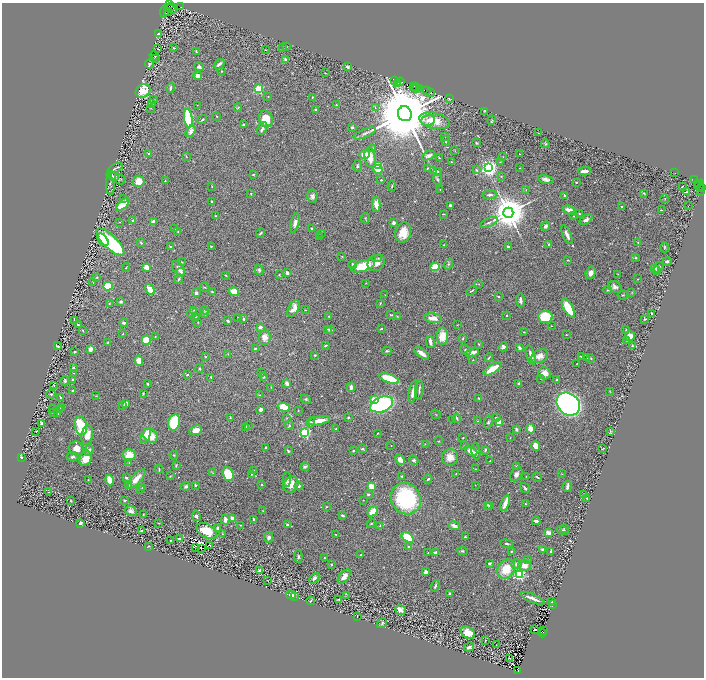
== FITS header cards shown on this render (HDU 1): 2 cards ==
NAXIS1  =                 1404
NAXIS2  =                 1351

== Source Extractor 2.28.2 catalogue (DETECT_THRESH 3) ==
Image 1404 x 1351 px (HDU 1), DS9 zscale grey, zoomed out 1/2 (1 PNG px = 2 x 2 image px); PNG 706 x 680 px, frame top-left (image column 1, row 1350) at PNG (2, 3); each listed source drawn as its Kron ellipse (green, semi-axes under 4 px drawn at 4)
Background 1.86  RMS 0.023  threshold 0.07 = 3 sigma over >= 5 px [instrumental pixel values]
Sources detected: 596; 38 cannot appear on this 1/2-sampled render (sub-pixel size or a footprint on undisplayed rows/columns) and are neither listed nor drawn; of the other 558, the 500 brightest by FLUX_AUTO listed and drawn (58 fainter detections omitted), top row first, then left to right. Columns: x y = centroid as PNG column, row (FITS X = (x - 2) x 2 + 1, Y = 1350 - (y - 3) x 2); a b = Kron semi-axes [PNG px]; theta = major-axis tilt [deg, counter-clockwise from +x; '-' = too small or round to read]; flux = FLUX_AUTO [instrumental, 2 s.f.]
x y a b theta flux
170 4 2 2 - 380
171 6 2 1 - 15
180 7 2 1 - 110
170 9 6 4 -30 3700
167 11 3 2 - 1400
164 12 6 2 82 120
159 34 2 2 - 38
283 47 2 2 - 4.9
287 47 3 2 - 2.2
174 48 3 3 - 4.7
158 49 2 1 - 1.8
266 50 2 1 - 1.8
196 51 3 2 - 4
154 56 5 2 - 5.3
155 58 2 2 - 1.8
285 59 2 2 - 12
149 64 4 3 - 4.3
219 64 6 3 38 11
199 67 5 3 - 13
347 67 3 2 - 9.8
222 71 3 2 - 3
326 73 3 2 - 2.1
198 76 4 3 - 28
395 80 2 1 - 72
400 82 4 2 - 200
398 83 2 1 - 32
413 86 2 1 - 74
415 87 2 1 - 70
170 88 5 2 - 12
419 88 2 1 - 82
259 89 3 3 - 360
417 89 3 1 - 89
427 90 4 1 - 200
143 91 8 6 34 90
431 92 3 1 - 64
268 96 2 2 - 2
312 97 2 2 - 2.7
449 98 2 1 - 60
153 100 3 3 - 2.9
151 103 2 2 - 2
197 105 2 1 - 2
337 105 3 3 - 4.6
151 108 3 2 - 1.8
238 108 4 3 - 3.5
375 108 4 3 - 3.9
316 110 3 2 - 6
484 112 4 2 - 3.8
405 114 7 7 - 82000
217 116 2 2 - 2.6
188 118 9 3 -83 490
202 119 5 2 - 4.6
266 119 8 6 -75 96
428 120 7 5 22 19
492 120 4 3 - 4
434 121 15 8 -13 77
244 124 2 2 - 28
352 127 2 2 - 21
262 129 7 3 60 17
191 131 6 4 51 22
364 133 12 3 22 14
538 133 2 1 - 2.1
445 137 3 2 - 2.5
446 141 5 3 - 6
477 143 3 2 - 4.7
545 144 4 2 - 4.1
372 148 2 2 - 2.8
455 151 3 2 - 2
149 154 4 3 - 6.5
365 154 5 4 - 52
519 154 2 1 - 2.5
186 156 3 2 - 2.1
428 156 7 3 24 15
503 157 2 1 - 2.1
370 158 10 5 -80 50
439 158 2 2 - 4.1
452 162 3 2 - 3
500 162 3 2 - 2.3
378 165 3 2 - 230
357 166 6 4 84 7.7
115 168 8 2 27 5.9
427 168 3 2 - 3.7
488 168 3 3 - 2300
519 168 2 1 - 2.3
378 169 4 3 - 71
477 170 3 3 - 5.2
434 171 3 3 - 3.2
437 171 2 2 - 12
584 171 7 2 1 39
674 173 3 1 - 83
253 175 4 3 - 3.9
113 176 6 4 -22 27
501 176 3 3 - 2.4
120 179 5 4 - 5.8
546 179 8 4 -12 16
381 180 3 2 - 5.1
437 180 5 3 - 6.2
695 180 2 1 - 140
139 181 6 5 - 54
165 181 2 2 - 3.8
576 182 2 2 - 5.2
698 183 2 1 - 330
110 185 10 3 -85 7
700 185 6 3 67 1200
212 186 2 1 - 2
392 186 5 2 - 4.6
682 186 2 1 - 12
697 186 2 1 - 78
701 187 4 2 - 470
440 189 3 3 - 2.7
526 190 3 2 - 2.1
700 191 4 2 - 110
687 192 4 3 - 5.7
644 193 3 3 - 3.3
251 194 3 3 - 2.7
490 195 7 3 6 10
565 195 3 3 - 7.6
312 196 7 5 87 14
123 199 3 3 - 5
664 199 4 3 - 3.9
212 201 2 2 - 3.9
123 204 8 4 40 84
376 205 7 4 -89 49
450 205 3 2 - 6.5
688 206 2 1 - 2.8
622 207 2 2 - 4.2
569 210 7 4 -24 35
661 210 3 2 - 3.3
508 213 5 5 - 16000
443 214 4 2 - 3.1
579 214 3 2 - 4.4
216 216 2 2 - 2.2
574 216 3 2 - 2.4
365 218 5 4 - 4.3
133 220 3 2 - 5.4
586 220 7 4 29 17
153 221 4 3 - 16
119 222 2 1 - 2.5
489 222 9 3 24 10
295 223 10 4 76 20
393 223 3 3 - 19
546 226 5 4 - 11
175 229 2 2 - 2
312 229 2 2 - 9
178 231 3 3 - 5.2
403 232 10 7 73 79
261 233 5 2 - 5
321 233 2 2 - 2.1
567 235 10 3 -66 26
319 237 3 2 - 2.4
103 240 7 4 -54 68
110 242 18 6 -44 380
638 242 3 3 - 3.3
141 243 5 2 - 4.1
549 244 4 3 - 6
444 245 2 1 - 2.5
211 246 2 2 - 4.5
170 247 2 2 - 13
508 247 3 2 - 7.3
664 247 5 3 - 4.9
342 256 3 2 - 2.9
378 258 4 2 - 3.6
636 258 3 2 - 3.9
568 260 4 2 - 3.1
667 261 4 3 - 11
182 262 3 2 - 2.8
376 263 9 7 34 34
353 264 4 3 - 6.9
448 264 6 3 56 6.8
363 266 12 5 20 160
126 267 4 2 - 2.4
146 267 3 2 - 110
435 267 5 3 - 180
659 267 6 4 54 12
178 268 8 5 -55 20
655 268 4 4 - 14
259 270 5 3 - 7.1
657 271 4 3 - 5.2
181 272 4 4 - 9.8
287 273 3 2 - 15
591 273 6 5 - 23
618 274 3 2 - 1.9
226 275 3 2 - 3.3
279 275 3 2 - 2.9
97 277 3 3 - 3.5
179 279 5 2 - 5.4
638 279 3 2 - 2
93 282 4 2 - 3
366 283 3 2 - 2.3
479 284 3 2 - 2.5
108 286 5 4 - 140
205 287 5 2 - 4.3
615 287 7 5 -28 16
150 289 6 4 -58 60
608 290 4 2 - 3.9
234 291 5 4 - 72
472 291 6 2 34 3.9
212 292 3 3 - 5.5
632 292 3 2 - 2.5
196 293 3 2 - 14
385 295 2 1 - 2.8
623 295 5 2 - 3.8
498 296 3 2 - 4.2
520 300 7 3 -85 15
121 302 2 2 - 32
380 303 4 2 - 3.6
109 304 3 3 - 3.5
568 308 10 4 -60 140
293 309 9 5 60 45
194 310 3 2 - 2.4
205 310 4 3 - 4.4
305 310 3 2 - 2.2
192 313 5 3 - 8.2
652 313 3 2 - 3
205 314 4 3 - 5.2
391 315 3 2 - 4.6
329 316 2 2 - 3.6
397 316 3 3 - 3
507 316 2 2 - 3.8
196 317 4 3 - 4.8
238 317 3 2 - 1.8
545 317 7 6 - 210
433 318 9 5 -7 42
244 319 3 2 - 6.1
645 319 2 2 - 8
74 321 3 2 - 3.9
228 321 3 2 - 9.3
198 322 2 2 - 2.3
124 323 4 3 - 11
78 325 4 3 - 7
457 325 3 2 - 2.2
551 326 2 2 - 1.9
260 327 3 3 - 16
328 329 4 3 - 6.7
381 329 3 3 - 5
331 330 3 3 - 12
626 330 4 2 - 2.8
83 331 3 2 - 4.2
524 332 2 2 - 3
123 333 2 2 - 2.2
566 335 2 2 - 2.5
442 336 8 5 90 79
630 336 5 5 - 28
155 337 2 2 - 4.2
265 337 7 6 - 39
463 339 4 3 - 4.3
146 340 4 4 - 130
627 340 4 3 - 4.4
108 342 4 2 - 3.8
430 342 6 3 -79 25
479 344 3 2 - 2.9
325 345 3 2 - 5
57 346 4 2 - 6.3
632 346 2 2 - 4.1
503 347 5 4 - 15
520 348 3 2 - 13
91 349 4 3 - 29
255 349 3 3 - 6.9
466 350 6 4 -34 8
387 351 4 3 - 6.3
75 352 2 2 - 6.1
422 353 8 3 -37 26
472 353 7 3 13 35
228 354 3 3 - 3.9
315 355 2 2 - 12
531 355 10 3 -73 23
540 356 9 6 26 34
581 356 3 2 - 6.2
205 357 2 2 - 6.9
489 358 4 2 - 6.7
587 358 2 2 - 5.8
591 358 4 2 - 3.5
473 360 2 2 - 1.9
139 361 5 4 - 52
577 363 2 2 - 2.5
74 368 4 3 - 5.1
199 368 4 3 - 4.9
492 369 10 3 33 98
74 373 2 2 - 1.8
261 373 3 2 - 2.8
544 373 6 6 - 33
187 375 3 2 - 4.8
211 377 3 2 - 4.4
264 377 4 3 - 6.2
389 378 10 4 -19 130
541 378 2 2 - 1.8
73 380 3 2 - 8.7
557 380 4 3 - 9.5
65 381 4 3 - 9.4
287 383 3 2 - 29
518 383 3 3 - 5.2
148 384 3 2 - 3.9
54 385 2 2 - 2.2
271 387 3 2 - 2.1
351 387 5 3 - 13
419 390 9 2 84 8.8
73 391 2 2 - 6.8
610 391 3 3 - 3
413 392 11 3 78 43
143 393 3 2 - 3.1
51 394 5 3 - 4.7
259 395 3 2 - 2.5
96 396 3 2 - 1.8
60 397 3 2 - 5.8
479 398 3 2 - 3.4
306 399 5 3 - 5
374 400 3 3 - 170
126 403 3 3 - 24
381 404 12 7 20 620
568 404 13 10 -40 2300
123 406 2 2 - 2.4
61 407 3 2 - 5.9
284 407 6 4 -17 120
52 408 2 1 - 2.4
60 410 2 2 - 11
261 410 4 3 - 13
298 411 2 2 - 2.3
53 412 3 2 - 2.9
58 414 2 2 - 4.3
436 414 5 2 - 3.3
230 417 2 2 - 2.5
348 417 3 2 - 6.4
286 418 3 2 - 2
457 418 4 2 - 8.1
496 418 4 3 - 5.1
453 420 2 1 - 2.4
319 421 11 3 10 64
478 421 2 2 - 1.8
174 422 8 6 76 260
488 422 6 4 79 7
41 423 3 2 - 9.4
311 423 5 3 - 7.8
499 423 4 4 - 69
81 425 9 6 -80 270
248 425 3 2 - 2.6
289 426 4 3 - 5.3
246 427 4 2 - 2.6
336 429 3 2 - 11
516 429 3 3 - 13
531 429 5 4 - 52
196 430 6 4 21 35
36 431 2 2 - 2.2
611 432 4 2 - 4.2
305 433 3 3 - 680
377 433 2 2 - 4.5
87 435 10 5 80 50
146 436 8 4 67 67
150 436 8 6 -46 69
463 438 3 2 - 2.7
510 438 2 2 - 1.8
438 441 3 2 - 2.7
425 444 2 2 - 1.8
391 446 2 2 - 1.9
464 446 2 2 - 2.1
535 446 5 3 - 53
76 448 7 7 - 33
266 448 3 2 - 6.1
603 448 4 1 - 2.8
363 449 3 2 - 7.6
89 450 6 4 62 9.4
485 450 3 2 - 6.8
288 451 4 3 - 6.5
353 451 2 2 - 5.5
471 451 7 4 -24 43
476 451 9 3 -81 12
129 455 6 6 - 72
174 455 4 3 - 3.8
73 457 6 4 7 8.6
450 457 8 8 - 46
21 458 3 2 - 5.6
86 459 7 5 62 54
400 460 5 4 - 33
414 460 5 4 - 9.3
490 461 3 2 - 3.7
129 463 3 3 - 4
176 465 4 3 - 3.8
516 466 3 2 - 4.7
305 467 4 3 - 11
159 469 4 2 - 4.4
476 469 3 2 - 1.9
253 471 3 2 - 5
213 473 4 2 - 3.4
228 474 7 5 -70 140
251 474 2 2 - 3
456 474 3 3 - 3.3
516 474 7 5 54 18
561 474 3 2 - 1.9
170 476 3 2 - 2.3
402 476 3 3 - 3.6
526 477 3 2 - 2.6
537 477 5 2 - 5
126 478 3 2 - 6.7
137 479 12 4 48 51
428 479 4 2 - 6.6
88 480 3 2 - 2.2
110 480 5 4 - 72
287 480 7 3 88 11
262 484 2 2 - 7.5
129 485 3 3 - 3.1
195 485 3 2 - 4.3
291 485 8 7 - 60
475 485 2 2 - 1.8
186 486 4 4 - 14
299 486 4 3 - 8.6
371 486 3 3 - 62
567 486 5 3 - 17
142 487 3 2 - 2.4
525 488 5 3 - 7.9
141 489 4 3 - 3.5
49 492 2 2 - 1.9
368 494 2 2 - 12
584 495 3 2 - 4.8
587 498 2 2 - 8.4
406 499 16 14 -55 390
124 500 4 3 - 5.4
363 500 2 1 - 1.9
71 501 2 2 - 2.2
505 503 8 3 70 50
525 504 3 2 - 3.5
488 505 3 2 - 5.5
489 506 2 2 - 3.4
326 507 3 2 - 3.1
131 511 6 5 - 16
263 511 3 2 - 2.9
373 511 6 3 48 84
143 514 3 2 - 1.9
343 515 3 2 - 6.9
196 516 5 4 - 10
232 518 2 2 - 83
253 519 2 2 - 7.2
225 520 5 4 - 26
536 521 4 2 - 13
159 523 2 1 - 2.3
80 524 3 3 - 10
371 524 4 3 - 4.6
240 525 2 1 - 2.9
288 525 4 3 - 13
380 526 4 3 - 5.1
454 526 5 3 - 23
218 528 3 3 - 15
564 528 3 2 - 3.5
562 530 6 2 -16 9.4
142 531 2 2 - 11
207 531 11 6 -30 130
549 533 3 3 - 31
222 534 4 3 - 3.8
335 534 3 2 - 3
269 537 5 4 - 15
408 537 7 4 -36 210
465 537 3 3 - 6
179 539 3 2 - 12
171 540 2 2 - 2.5
506 544 6 2 -6 6
210 545 2 1 - 2.6
148 546 2 1 - 2.3
409 546 2 2 - 12
195 547 2 1 - 2.5
201 549 2 1 - 2.1
542 550 4 3 - 9.8
462 551 5 4 - 5.2
511 551 4 3 - 5.9
435 552 3 3 - 11
551 552 4 2 - 8.1
428 553 2 2 - 2.2
361 554 3 2 - 3.2
298 556 6 3 -85 7.6
324 557 2 2 - 3.4
527 560 3 2 - 2.1
489 563 3 3 - 6.5
331 564 3 2 - 5
517 564 5 5 - 16
524 565 6 5 - 38
506 569 10 8 56 110
260 571 4 3 - 28
426 572 4 3 - 15
519 575 3 3 - 550
344 577 8 4 50 34
314 578 6 4 47 16
268 580 2 1 - 1.8
435 586 6 2 73 7.5
450 594 3 2 - 6.9
291 595 5 3 - 27
294 596 2 2 - 3
346 596 3 3 - 3.3
533 598 13 2 -22 28
339 599 2 2 - 4.9
311 601 4 2 - 4
551 601 2 2 - 5.5
553 605 2 2 - 14
400 610 5 4 - 23
357 616 2 1 - 2.8
382 623 5 2 - 4.5
535 630 2 2 - 55
544 631 2 1 - 130
468 633 7 5 -34 64
542 633 4 2 - 730
486 640 3 2 - 2.6
496 645 2 1 - 3.4
469 647 5 2 - 11
509 658 2 1 - 2.4
517 671 4 2 - 890
At the frame edge (FLAGS 8, measured only in part): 1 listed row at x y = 170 4
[58 fainter detections neither listed nor drawn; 38 sub-pixel or undisplayed-footprint detections neither listed nor drawn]